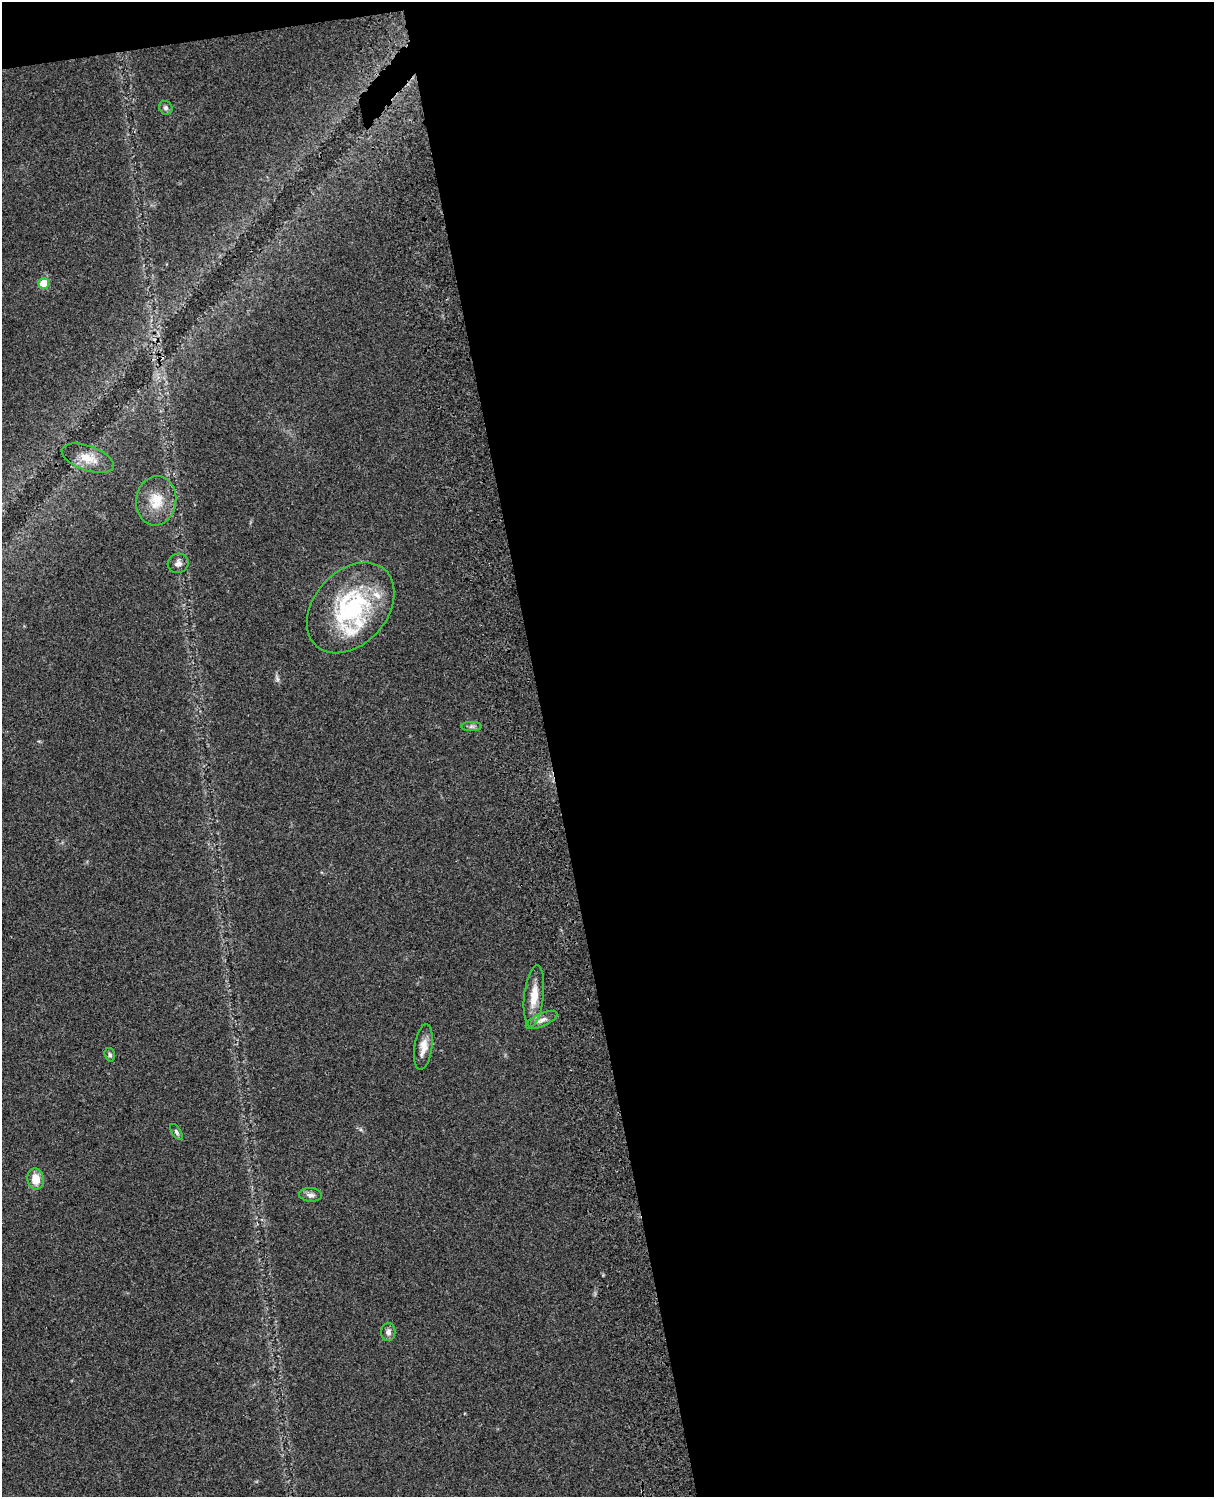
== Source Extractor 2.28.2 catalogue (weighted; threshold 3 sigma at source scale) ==
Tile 4 of 4 x 3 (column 4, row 1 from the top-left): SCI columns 3757-4968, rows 3269-4763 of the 5087 x 4927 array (HDU 1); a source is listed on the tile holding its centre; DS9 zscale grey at full resolution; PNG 1216 x 1499 px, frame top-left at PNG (2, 2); each listed source drawn as its Kron ellipse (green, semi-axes under 4 px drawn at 4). Shown black and unused: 56% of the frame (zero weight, under 3 of 4 exposures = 6% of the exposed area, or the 3 px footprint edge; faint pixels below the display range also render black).
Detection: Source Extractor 2.28.2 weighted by HDU 2 'WHT'; one run over the whole footprint, this tile lists its part. Background 0.103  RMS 0.0065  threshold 0.0292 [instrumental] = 3 sigma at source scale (4.5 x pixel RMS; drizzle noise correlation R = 1.50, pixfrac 1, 0.05/0.05 arcsec/px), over >= 5 px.
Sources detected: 18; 1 too faint to see at this stretch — neither listed nor drawn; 2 inside a brighter listed object's ellipse — not listed separately; the other 15 listed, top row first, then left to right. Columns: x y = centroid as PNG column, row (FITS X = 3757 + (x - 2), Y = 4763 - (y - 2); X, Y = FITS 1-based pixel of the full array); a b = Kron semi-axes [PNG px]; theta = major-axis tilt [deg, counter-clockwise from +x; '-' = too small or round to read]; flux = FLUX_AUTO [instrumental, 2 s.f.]
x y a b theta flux
166 108 7 6 - 1.6
44 283 5 5 - 16
88 458 27 12 -19 10
156 501 25 20 81 15
178 563 10 9 - 3.2
351 608 51 36 48 75
471 726 10 4 0 1.7
534 996 31 9 83 12
541 1020 17 6 24 3.5
423 1047 23 9 81 6.8
110 1055 7 5 -74 1.3
176 1132 9 4 -57 1.3
36 1179 10 8 -79 8.6
311 1195 11 6 -3 2.6
388 1332 9 7 88 2.6